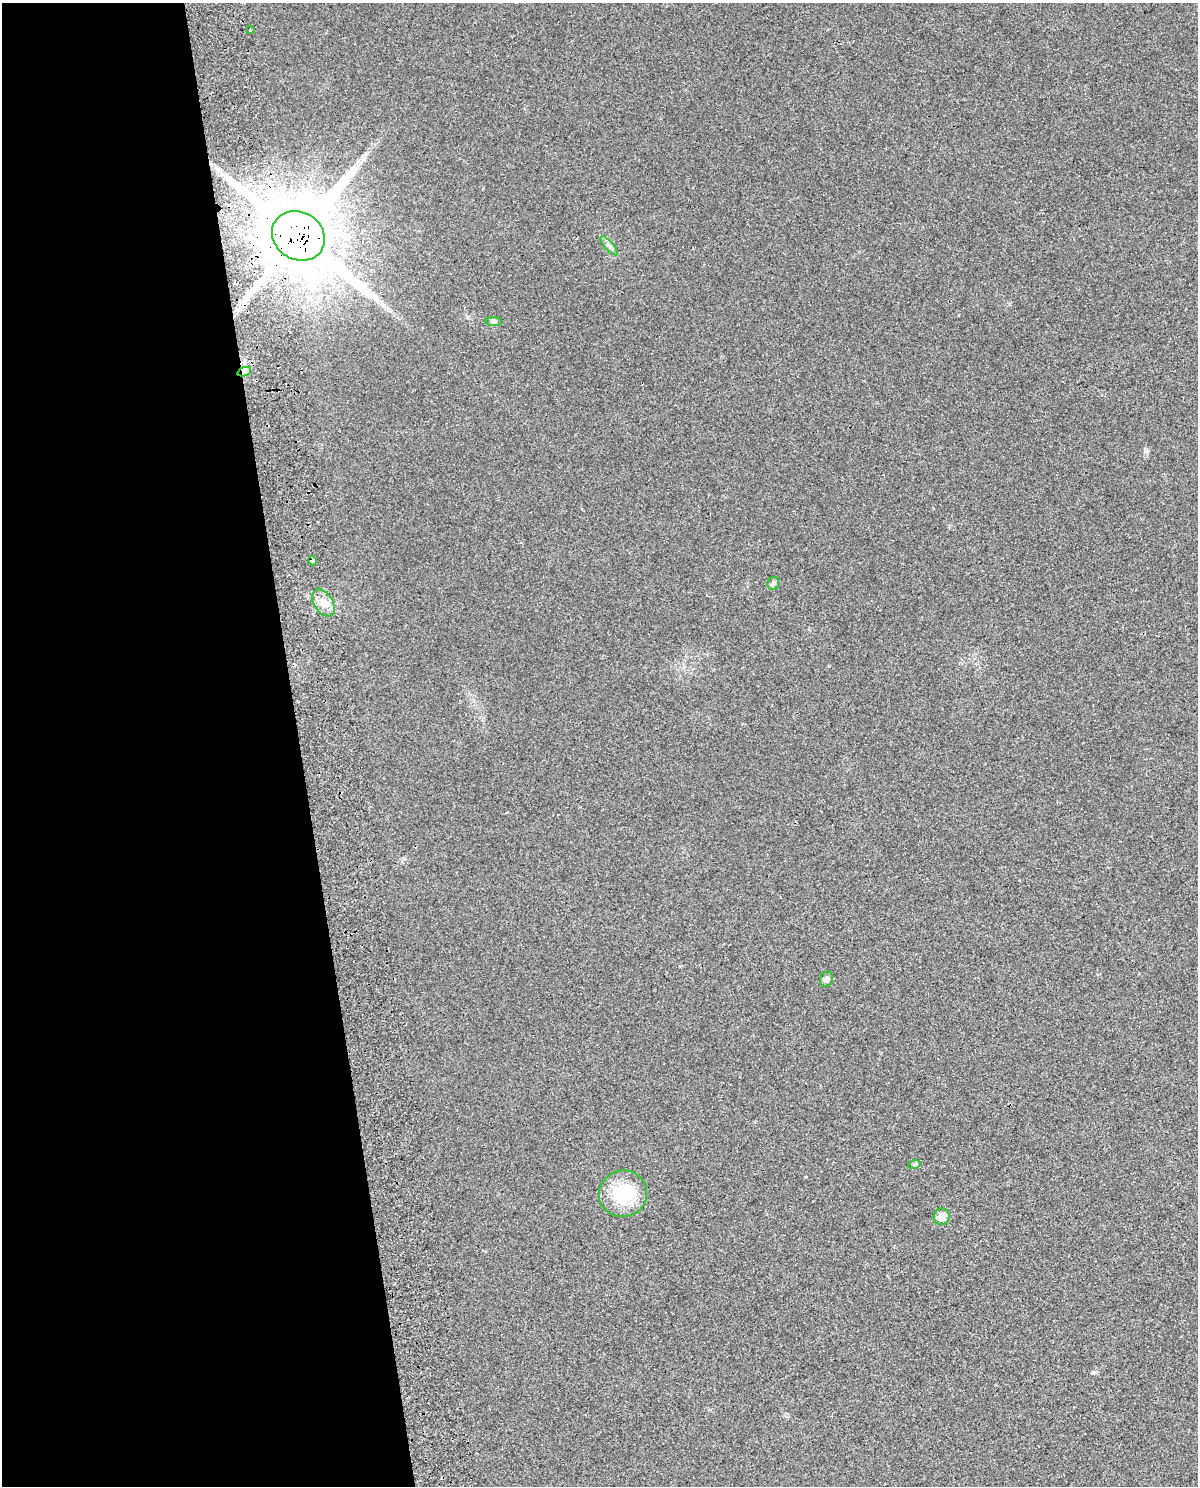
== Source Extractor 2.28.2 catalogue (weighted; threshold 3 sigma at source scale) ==
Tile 5 of 4 x 3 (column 1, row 2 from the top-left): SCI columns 56-1251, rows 1518-3001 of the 4897 x 4562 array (HDU 1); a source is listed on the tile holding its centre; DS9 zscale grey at full resolution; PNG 1200 x 1488 px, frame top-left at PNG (2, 3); each listed source drawn as its Kron ellipse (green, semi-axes under 4 px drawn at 4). Shown black and unused: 25% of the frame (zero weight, under 2 of 3 exposures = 3% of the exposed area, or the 3 px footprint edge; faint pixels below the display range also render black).
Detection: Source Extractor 2.28.2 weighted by HDU 2 'WHT'; one run over the whole footprint, this tile lists its part. Background 0.0239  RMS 0.0069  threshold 0.0309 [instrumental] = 3 sigma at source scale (4.5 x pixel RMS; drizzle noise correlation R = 1.50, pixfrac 1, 0.0396/0.0396 arcsec/px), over >= 5 px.
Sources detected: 18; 1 inside a brighter object's white glare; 4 cosmic-ray / hot-pixel residue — neither listed nor drawn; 1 inside a brighter listed object's ellipse — not listed separately; the other 12 listed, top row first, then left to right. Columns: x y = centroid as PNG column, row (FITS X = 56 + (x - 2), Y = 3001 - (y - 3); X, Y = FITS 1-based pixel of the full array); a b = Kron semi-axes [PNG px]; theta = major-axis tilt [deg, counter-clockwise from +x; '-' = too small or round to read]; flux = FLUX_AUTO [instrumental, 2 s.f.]
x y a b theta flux
250 30 3 3 - 0.52
298 236 27 23 -32 5600
609 246 12 3 -49 1.9
494 322 8 4 -1 1.3
244 372 7 4 18 1.9
312 561 4 3 - 15
773 583 6 6 - 1.5
323 603 15 9 -56 7.1
826 979 8 6 71 1.9
914 1165 6 4 20 1.1
623 1194 24 23 - 37
942 1217 8 8 - 7.1
Overlapping masked pixels (flux is a lower limit): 3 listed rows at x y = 298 236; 244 372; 312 561
Unlisted compact peaks at least as high as the median listed source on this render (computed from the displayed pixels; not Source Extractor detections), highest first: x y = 1147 451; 1094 1372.